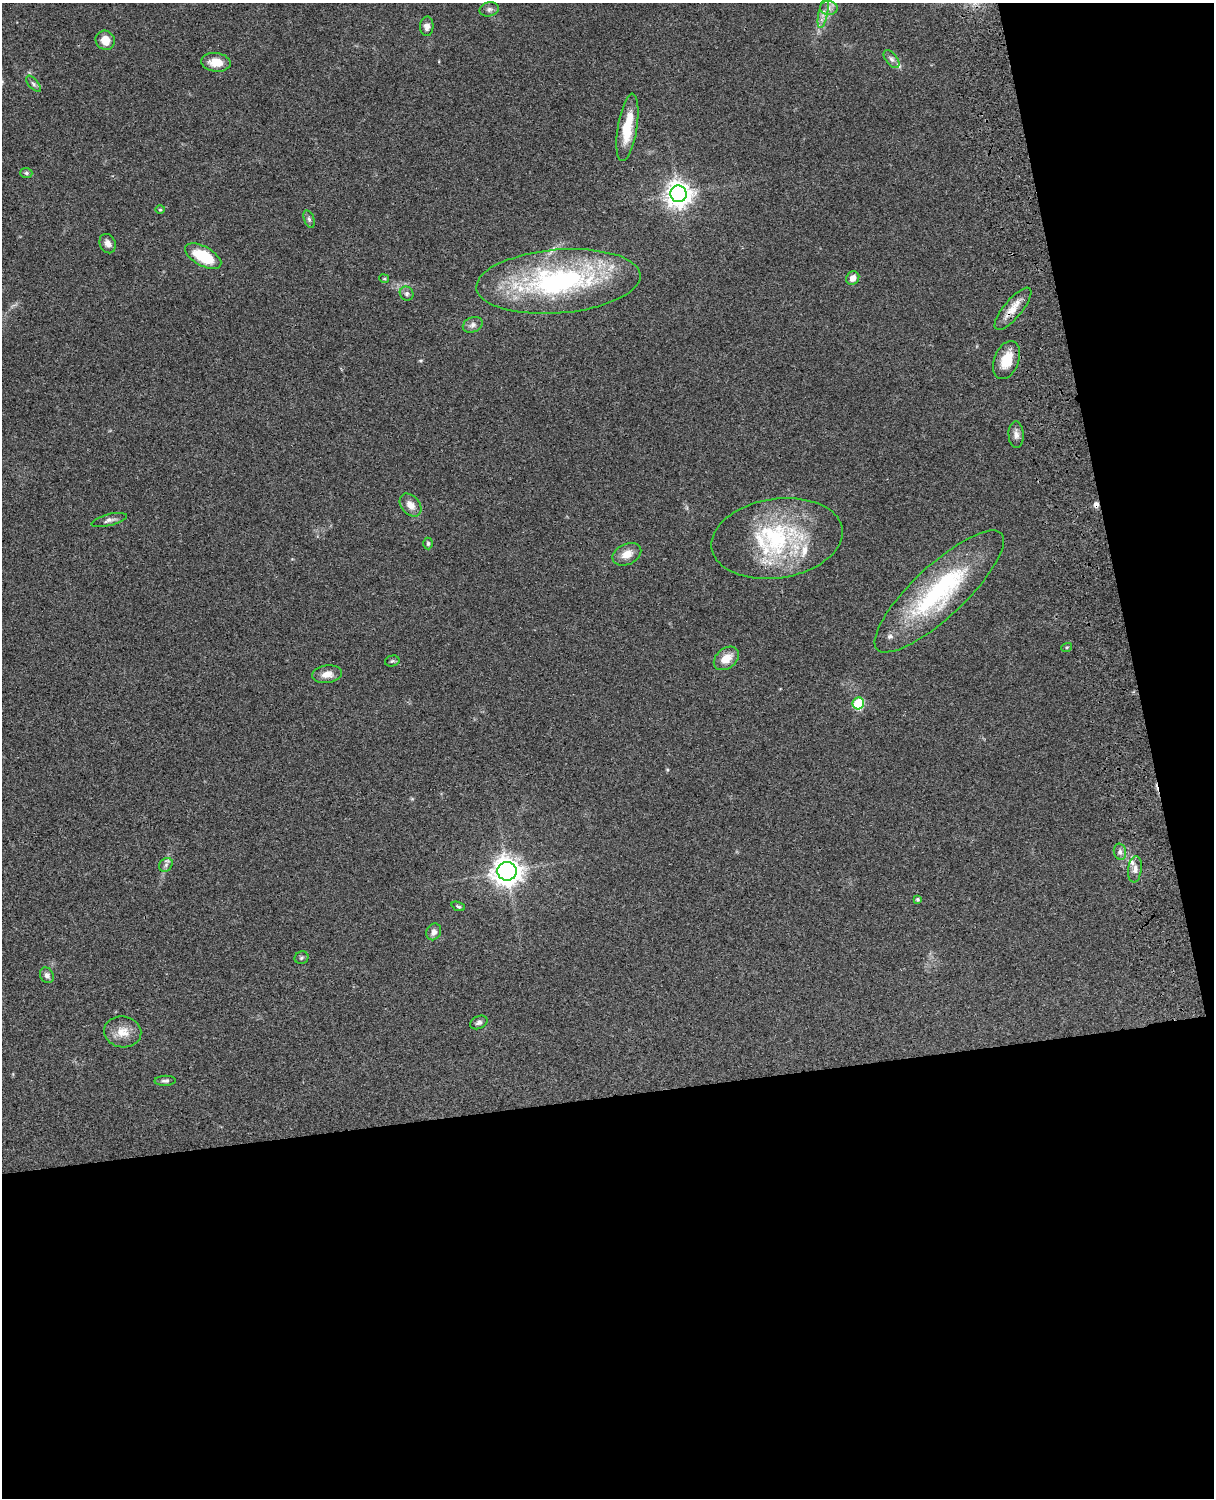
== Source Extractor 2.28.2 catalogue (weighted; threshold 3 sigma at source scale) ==
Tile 12 of 4 x 3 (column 4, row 3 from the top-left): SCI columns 3758-4969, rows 278-1773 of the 5088 x 4927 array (HDU 1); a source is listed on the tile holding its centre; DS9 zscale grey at full resolution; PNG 1216 x 1500 px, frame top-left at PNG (2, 3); each listed source drawn as its Kron ellipse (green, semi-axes under 4 px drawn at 4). Shown black and unused: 33% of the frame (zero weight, under 3 of 4 exposures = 6% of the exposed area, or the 3 px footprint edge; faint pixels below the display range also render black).
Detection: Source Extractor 2.28.2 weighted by HDU 2 'WHT'; one run over the whole footprint, this tile lists its part. Background 0.0801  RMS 0.0058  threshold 0.0261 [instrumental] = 3 sigma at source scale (4.5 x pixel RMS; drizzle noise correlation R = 1.50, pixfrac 1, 0.05/0.05 arcsec/px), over >= 5 px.
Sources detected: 54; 1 cosmic-ray / hot-pixel residue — neither listed nor drawn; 7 inside a brighter listed object's ellipse — not listed separately; the other 46 listed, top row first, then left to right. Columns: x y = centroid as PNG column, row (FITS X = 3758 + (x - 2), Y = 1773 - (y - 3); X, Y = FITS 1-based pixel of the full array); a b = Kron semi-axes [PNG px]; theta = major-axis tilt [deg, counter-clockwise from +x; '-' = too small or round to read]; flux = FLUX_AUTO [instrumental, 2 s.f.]
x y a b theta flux
829 8 9 7 -1 2.5
489 9 10 7 13 1.8
823 13 15 4 78 3.1
427 26 10 6 87 2.7
105 40 10 9 - 7
891 59 11 5 -52 1.9
216 62 15 9 -7 8.1
33 84 10 4 -49 1.4
627 127 34 9 81 18
26 173 6 5 - 1.1
678 194 8 8 - 580
160 210 5 3 - 0.51
309 219 9 5 -71 1.4
108 244 10 7 -65 3.5
203 256 20 9 -28 23
853 278 7 6 - 3.6
384 279 5 4 - 0.63
558 281 82 31 4 120
407 294 7 6 - 1.6
1013 309 26 9 50 7.7
473 325 10 7 23 2.4
1007 360 20 12 68 12
1016 435 13 7 -87 2.9
410 505 13 9 -50 4.9
109 520 18 6 13 2.6
777 538 66 39 9 69
428 543 6 4 -89 0.89
627 554 15 10 25 6
939 591 85 26 43 82
1067 647 5 3 - 0.6
726 658 14 10 39 7.9
392 661 7 5 14 1.1
327 674 15 9 7 5
858 703 6 5 - 35
1120 852 8 6 -76 2
166 865 7 6 - 1.6
1135 869 13 6 83 2.9
507 871 9 9 - 650
917 899 4 4 - 0.96
458 906 7 4 -22 0.88
434 932 9 7 60 2.8
302 958 7 6 - 1.1
47 975 8 6 -60 2
479 1022 9 6 26 1.8
123 1032 19 15 -8 8.4
165 1081 11 5 1 1.5
Overlapping masked pixels (flux is a lower limit): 1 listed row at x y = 1013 309